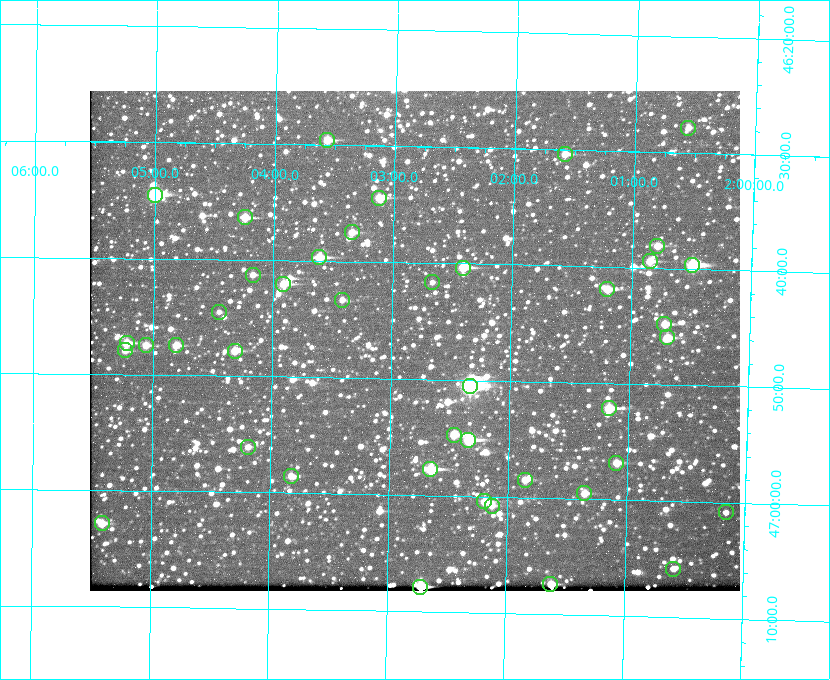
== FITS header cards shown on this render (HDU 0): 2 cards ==
NAXIS1  =                  650 / Width of table row in bytes
NAXIS2  =                  500 / Number of rows in table

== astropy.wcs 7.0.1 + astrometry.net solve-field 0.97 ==
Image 650 x 500 px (HDU 0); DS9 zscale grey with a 90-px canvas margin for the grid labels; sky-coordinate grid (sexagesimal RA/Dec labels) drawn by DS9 from the SOLVED WCS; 42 Tycho-2 reference stars matched to detected sources circled (green)
Header WCS: none
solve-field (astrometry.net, Tycho-2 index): SOLVED blind (the file carries no WCS)
Solved WCS: RA---TAN-SIP/DEC--TAN-SIP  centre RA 02:02:48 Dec +46:47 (30.70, +46.78 deg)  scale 5.17 arcsec/px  FOV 56.0' x 43.0'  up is +179 deg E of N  parity flipped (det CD > 0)
(file carries no celestial WCS; the grid is the blind solution)
Tycho-2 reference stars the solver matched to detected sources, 42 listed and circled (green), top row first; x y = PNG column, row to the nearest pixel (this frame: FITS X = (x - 90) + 1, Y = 500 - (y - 91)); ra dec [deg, ICRS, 3 dp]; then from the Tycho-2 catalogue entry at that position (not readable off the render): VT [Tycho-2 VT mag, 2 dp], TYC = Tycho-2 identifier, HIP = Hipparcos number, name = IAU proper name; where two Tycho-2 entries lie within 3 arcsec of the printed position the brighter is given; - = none
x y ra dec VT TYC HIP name
688 128 30.141 +46.464 11.42 3280-1042-1 - -
327 140 30.892 +46.493 10.70 3280-490-1 - -
565 154 30.396 +46.506 10.80 3280-764-1 - -
155 195 31.250 +46.575 8.43 3281-919-1 - -
379 198 30.782 +46.574 10.16 3280-645-1 - -
245 217 31.061 +46.606 9.99 3281-582-1 - -
352 232 30.837 +46.625 10.69 3280-1254-1 - -
657 246 30.198 +46.635 10.92 3280-527-1 - -
319 257 30.904 +46.661 9.60 3280-781-1 - -
650 261 30.213 +46.657 10.42 3280-803-1 - -
692 265 30.124 +46.661 9.43 3280-672-1 - -
463 268 30.604 +46.672 9.47 3280-908-1 - -
253 275 31.043 +46.688 11.48 3281-800-1 - -
432 282 30.667 +46.694 12.45 3280-751-1 - -
283 284 30.978 +46.700 9.85 3281-909-1 - -
607 289 30.300 +46.699 10.25 3280-1695-1 - -
342 300 30.855 +46.722 11.70 3280-1423-1 - -
219 312 31.112 +46.742 12.56 3281-721-1 - -
664 324 30.179 +46.746 10.21 3280-486-1 - -
667 337 30.172 +46.766 10.54 3280-993-1 - -
127 343 31.305 +46.788 10.64 3281-663-1 - -
146 345 31.264 +46.791 10.76 3281-86-1 - -
176 345 31.202 +46.791 10.77 3281-309-1 - -
125 350 31.307 +46.799 11.30 3281-221-1 - -
235 351 31.078 +46.798 10.61 3281-114-1 - -
470 386 30.583 +46.843 7.07 3280-746-1 9508 -
609 408 30.291 +46.869 9.33 3280-1647-1 - -
454 435 30.615 +46.912 10.08 3284-203-1 - -
468 440 30.584 +46.919 9.47 3284-629-1 - -
248 447 31.047 +46.935 11.37 3285-65-1 - -
616 463 30.273 +46.947 10.92 3284-1033-1 - -
430 469 30.663 +46.962 9.31 3284-347-1 - -
291 476 30.956 +46.975 11.27 3285-185-1 - -
525 480 30.464 +46.975 10.61 3284-511-1 - -
584 493 30.338 +46.992 10.95 3284-1079-1 - -
484 501 30.548 +47.007 10.42 3284-727-1 - -
492 506 30.532 +47.013 10.85 3284-391-1 - -
726 512 30.040 +47.014 11.91 3284-899-1 - -
102 523 31.352 +47.047 10.82 3285-1193-1 - -
673 569 30.147 +47.097 11.56 3284-835-1 - -
550 584 30.405 +47.123 10.72 3284-747-1 - -
420 587 30.679 +47.131 10.02 3284-307-1 - -